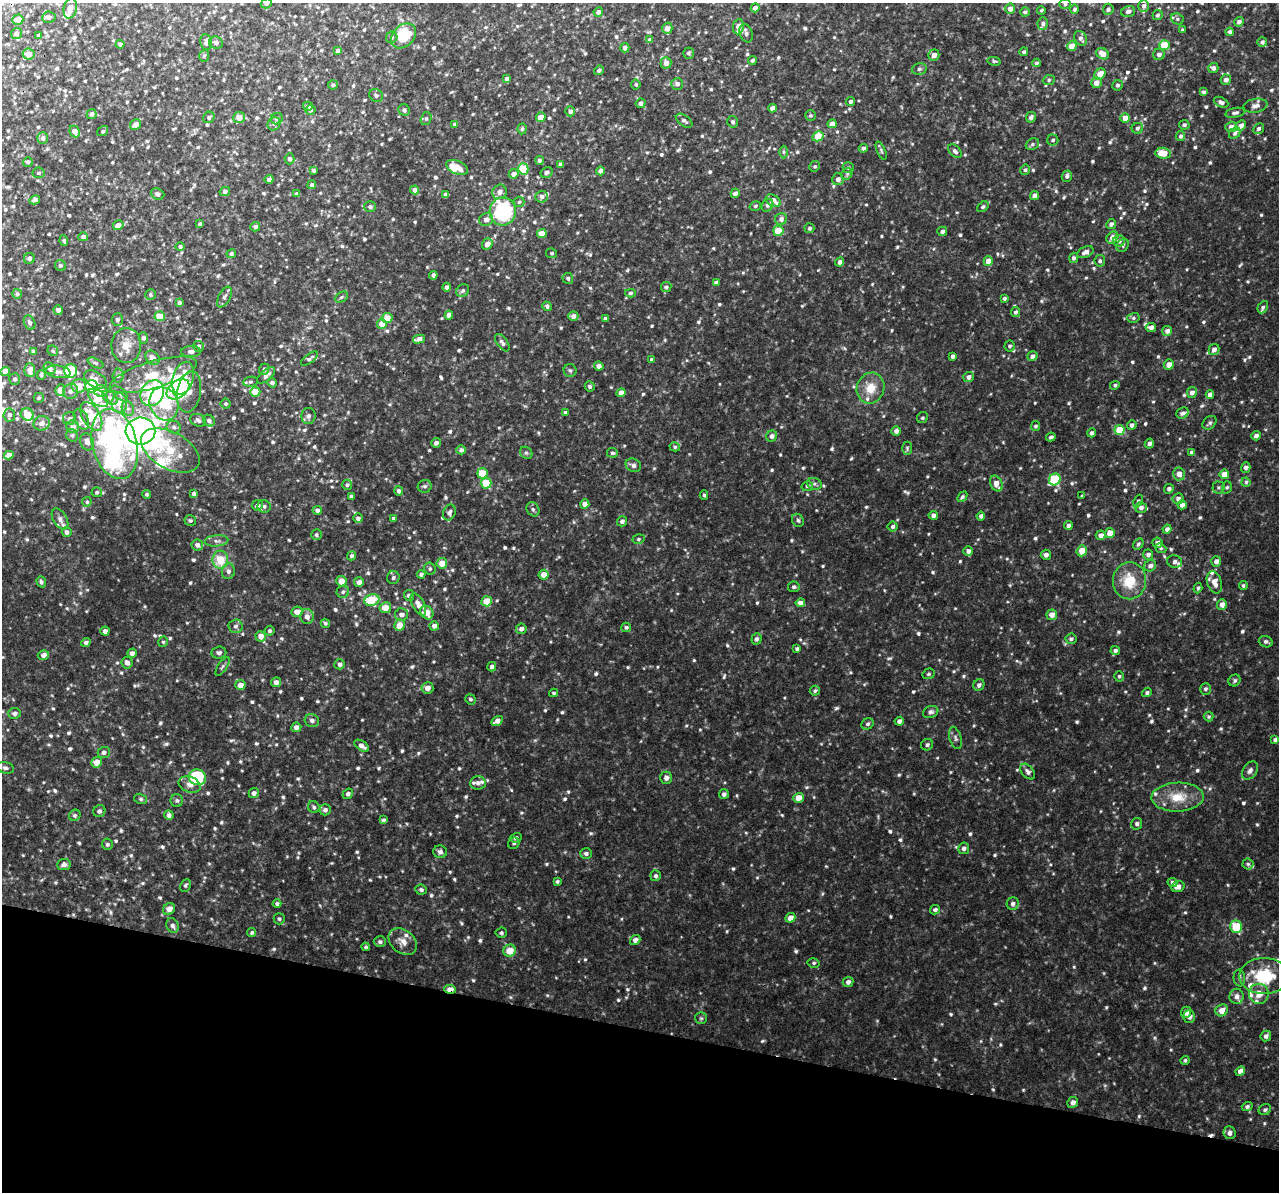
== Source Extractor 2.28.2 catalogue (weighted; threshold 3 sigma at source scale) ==
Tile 15 of 4 x 4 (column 3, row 4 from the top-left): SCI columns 2592-3868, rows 378-1567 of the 5159 x 5407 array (HDU 1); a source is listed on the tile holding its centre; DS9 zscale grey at full resolution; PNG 1281 x 1194 px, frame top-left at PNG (2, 3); each listed source drawn as its Kron ellipse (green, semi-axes under 4 px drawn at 4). Shown black and unused: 14% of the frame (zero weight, under 3 of 4 exposures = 4% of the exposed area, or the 3 px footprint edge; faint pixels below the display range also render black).
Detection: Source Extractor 2.28.2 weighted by HDU 2 'WHT'; one run over the whole footprint, this tile lists its part. Background 0.0149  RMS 0.0048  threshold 0.0218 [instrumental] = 3 sigma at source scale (4.5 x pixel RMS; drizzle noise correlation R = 1.50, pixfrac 1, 0.0396/0.0396 arcsec/px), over >= 5 px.
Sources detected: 989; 9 inside a brighter object's white glare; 1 cosmic-ray / hot-pixel residue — neither listed nor drawn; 36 inside a brighter listed object's ellipse — not listed separately; of the other 943, all 500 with FLUX_AUTO >= 0.811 (the completeness limit of this list) listed and drawn (443 fainter detections not listed), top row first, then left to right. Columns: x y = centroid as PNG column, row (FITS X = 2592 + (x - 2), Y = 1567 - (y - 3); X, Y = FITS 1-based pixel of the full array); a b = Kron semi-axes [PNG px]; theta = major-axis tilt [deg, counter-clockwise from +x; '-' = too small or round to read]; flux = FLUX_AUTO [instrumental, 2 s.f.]
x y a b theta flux
266 3 5 5 - 1.2
1065 4 6 5 - 1
1144 6 6 5 - 1.6
70 8 11 6 79 4.3
755 8 4 4 - 2.2
1010 9 5 5 - 3.3
1074 9 4 4 - 1.1
1108 9 5 5 - 1.1
1041 10 4 4 - 0.82
1128 11 7 5 16 1.7
598 12 5 4 - 1.8
1025 12 5 4 - 1.1
1158 15 5 5 - 1.1
49 17 7 5 9 1.9
1177 19 6 5 - 1.1
18 20 6 5 - 4.3
1239 22 5 4 - 1.6
1043 24 6 5 - 1.3
738 27 7 5 81 4.4
667 28 5 5 - 3.3
1182 30 3 3 - 0.82
1230 32 4 4 - 1.3
746 33 9 6 -71 1.8
16 34 6 5 - 2
38 35 3 3 - 0.82
404 36 14 10 46 19
392 37 6 5 - 1.1
1081 38 8 6 -63 1.9
650 40 4 4 - 2.2
206 42 8 6 -81 2.4
1262 42 5 5 - 1.3
216 43 7 6 - 1.8
120 44 4 4 - 1.1
1165 45 5 5 - 15
1072 46 5 4 - 8.1
625 48 4 4 - 2.3
338 51 4 4 - 1.9
1024 52 4 4 - 0.96
688 53 5 5 - 1.1
28 54 6 5 - 4.4
1103 54 7 5 -29 4.8
1159 54 6 5 - 1.8
934 55 5 5 - 2.8
204 56 6 5 - 1.1
752 60 4 4 - 1
994 61 7 4 -13 0.81
666 63 6 5 - 2.9
1036 63 4 4 - 0.9
1213 68 5 5 - 1.8
919 69 7 5 14 1.2
599 70 5 4 - 1.3
1100 74 6 5 - 5.6
507 79 4 4 - 2.3
1049 80 6 5 - 0.94
1226 80 5 5 - 2
1096 83 5 5 - 3.7
636 84 5 5 - 0.84
677 84 6 6 - 1.7
333 85 5 4 - 1.2
1118 85 5 5 - 1.1
1203 92 4 4 - 1.2
376 95 7 6 - 1.4
850 102 4 4 - 1.1
1221 102 7 5 -24 1.6
641 103 5 4 - 2.1
308 106 5 4 - 1.7
1255 106 12 7 11 2.3
772 108 4 4 - 3.4
311 110 5 5 - 0.95
404 110 6 5 - 1.4
570 111 5 5 - 1.9
1235 113 10 4 11 1.5
92 114 5 4 - 1.8
810 115 5 5 - 0.86
209 117 6 5 - 1.2
239 117 6 5 - 4.5
541 117 5 4 - 3.7
1031 117 5 5 - 1.7
1125 118 5 4 - 5.3
277 119 6 5 - 1.4
426 119 7 5 74 1.1
684 121 9 5 -35 1.4
733 122 6 5 - 1.2
274 124 7 6 - 1.3
455 124 4 4 - 1.1
832 124 5 4 - 3.7
136 125 6 5 - 4
1184 125 5 4 - 0.95
1241 126 6 5 - 2.6
1231 127 6 5 - 2.5
1137 128 6 5 - 1.2
522 129 5 4 - 0.99
1259 129 6 5 - 1.1
75 131 6 5 - 4.2
103 131 6 4 35 0.81
1235 133 6 5 - 1.2
818 136 6 5 - 10
1181 136 5 4 - 1.2
43 138 6 5 - 1.6
1053 140 5 5 - 1.1
1032 144 7 5 22 1.1
863 148 4 4 - 1.5
881 151 9 4 -67 0.93
955 151 8 5 -47 1.5
783 152 6 4 -90 0.91
1163 153 8 5 -4 8.3
289 159 5 5 - 1.4
539 161 4 4 - 1.3
28 162 5 4 - 1.1
561 164 4 4 - 2
815 166 5 5 - 0.84
457 167 11 6 -25 5.1
848 168 5 5 - 1.1
523 169 6 5 - 20
313 170 3 3 - 0.83
1025 170 5 4 - 0.98
600 171 4 4 - 2.8
547 172 6 5 - 1.2
39 173 6 5 - 1.1
514 174 5 4 - 3.1
847 174 6 5 - 0.89
1067 176 5 5 - 1.4
269 179 4 4 - 1.4
838 179 6 5 - 2.3
312 185 4 4 - 1.1
415 190 4 4 - 2.6
225 192 5 4 - 1.6
499 192 7 7 - 2.6
735 193 5 4 - 2.3
157 194 7 5 -20 1.6
297 194 4 4 - 1.8
445 194 4 3 - 0.87
1035 196 5 4 - 3.4
542 197 6 6 - 1.6
35 200 5 4 - 1.7
773 201 8 5 -32 4.7
519 202 5 5 - 0.88
767 205 7 5 57 1.4
755 206 6 4 16 0.86
370 207 6 5 - 1.1
983 207 6 4 36 0.96
503 211 14 13 - 46
486 219 7 6 - 2.3
781 219 6 6 - 1.9
200 224 4 3 - 1.1
1111 224 5 4 - 1.7
118 225 5 4 - 3.7
255 227 5 4 - 1.5
809 228 5 5 - 0.99
778 231 5 5 - 13
942 231 5 4 - 1.5
542 233 5 4 - 6.3
83 237 5 4 - 2
1112 238 6 5 - 4.3
64 241 5 4 - 0.88
1119 241 6 6 - 1.8
487 244 6 5 - 3.3
1122 245 7 5 55 0.93
180 246 4 4 - 1
1085 252 8 5 25 2.5
552 253 5 5 - 0.82
231 254 5 4 - 0.87
29 258 5 5 - 1.5
1074 258 5 4 - 1.3
988 261 5 4 - 5.3
1100 261 5 5 - 1.3
840 262 4 4 - 2.1
60 265 6 5 - 0.85
433 275 4 4 - 1.5
568 278 5 5 - 1
716 282 4 3 - 1.7
447 287 4 4 - 1.5
666 287 5 5 - 1.2
463 291 7 6 - 1.2
630 293 5 4 - 0.9
17 294 5 5 - 0.99
150 295 5 5 - 0.93
224 297 11 6 62 1.5
341 297 7 5 28 0.97
1004 298 4 3 - 1.2
179 303 4 4 - 1
547 306 5 4 - 1.2
1263 307 6 5 - 1.1
58 310 5 4 - 1.9
1015 312 5 4 - 1.1
449 315 4 4 - 3.1
160 316 5 5 - 9
573 316 5 4 - 2.3
387 318 5 5 - 6.1
1133 318 6 5 - 0.94
605 319 4 4 - 1.6
117 320 6 5 - 1.6
30 322 7 5 -64 1.4
382 324 5 5 - 6.4
1151 327 5 4 - 2.4
1167 331 5 5 - 2.2
143 338 5 4 - 1.2
419 339 6 4 14 3
502 343 10 5 -54 1.8
126 346 17 15 88 6.2
198 346 5 5 - 1.6
1009 346 5 5 - 0.99
1214 349 6 5 - 2.3
53 351 5 5 - 0.94
191 351 10 5 1 1.9
34 352 4 4 - 1.6
953 356 4 4 - 1.4
1032 356 5 4 - 2
152 358 8 6 -46 3.4
309 359 10 4 37 1.3
651 359 4 3 - 1
95 363 8 4 -25 0.9
1169 364 5 5 - 3.9
599 366 5 4 - 2.4
50 368 6 5 - 2.3
264 369 6 5 - 1.4
30 370 7 5 -86 3.8
570 370 6 6 - 1.1
5 371 4 4 - 4.1
70 371 7 6 - 24
58 372 12 6 -8 2.3
41 375 5 3 - 0.81
153 375 45 13 17 22
266 375 11 5 40 2
118 376 7 5 86 1.2
969 377 5 5 - 1.9
183 378 17 10 73 11
15 379 6 5 - 1.1
95 379 12 7 -30 4.2
250 382 7 5 7 0.99
272 383 5 4 - 1.6
1115 385 5 4 - 1
79 386 7 6 - 5.7
92 386 6 6 - 27
590 386 5 5 - 1
870 388 15 13 71 8.1
178 389 12 8 36 38
60 390 6 4 84 6.9
71 391 8 7 - 2.4
101 391 7 6 - 3.5
189 392 21 11 80 7.1
255 392 5 4 - 8.9
1192 392 5 5 - 2.2
120 393 10 5 -42 1.4
152 393 13 11 60 24
621 393 4 4 - 4.3
1210 394 4 4 - 2.8
39 398 5 5 - 0.85
98 398 12 7 -38 7.5
110 398 9 5 -40 1.7
119 403 10 8 -87 5.5
164 404 17 14 -66 22
225 404 5 5 - 0.86
128 408 7 6 - 1.6
565 413 4 3 - 1.4
1183 413 6 5 - 1.5
27 414 6 6 - 8.3
9 415 6 5 - 1.5
91 416 15 9 -61 13
308 416 8 7 - 1.6
922 418 6 5 - 0.83
69 419 6 6 - 1.5
81 419 11 6 -64 2.5
198 420 8 6 -23 1.5
209 421 6 5 - 1.7
42 423 8 7 - 2.9
1210 423 8 5 43 1.2
1132 425 5 4 - 1.8
1036 426 5 4 - 1
73 427 6 6 - 3.7
174 427 7 6 - 1.3
1119 430 5 5 - 12
140 431 15 13 7 55
896 431 5 4 - 2.1
1092 433 4 4 - 1.3
72 435 6 5 - 1.1
772 436 6 5 - 2.1
1256 436 5 4 - 2
1051 437 5 3 - 1.1
87 442 8 6 -72 2.8
436 443 5 4 - 1.6
1149 443 5 4 - 1.8
115 444 36 22 -75 59
675 447 5 4 - 0.94
907 448 6 5 - 0.86
170 450 32 18 -29 18
461 450 5 4 - 1.5
1192 452 4 4 - 1.6
526 453 7 5 -42 1.1
612 453 5 4 - 0.91
9 455 5 4 - 3.9
633 465 8 6 -26 1.8
1246 467 5 4 - 1.7
482 473 5 5 - 15
1179 474 6 6 - 3.4
1224 474 5 5 - 4.9
1055 479 6 5 - 29
1246 482 4 4 - 0.86
486 483 5 5 - 13
814 484 7 5 -20 1.2
996 484 8 5 -63 4.1
347 485 5 5 - 1
425 486 7 6 - 1.2
807 486 6 5 - 1
1218 487 6 6 - 0.99
1227 487 6 5 - 0.82
1169 489 5 4 - 1.4
399 491 4 4 - 1.6
97 492 5 5 - 0.94
146 494 4 4 - 0.9
194 494 4 4 - 1.3
704 495 5 3 - 0.81
351 496 4 3 - 1.3
1082 496 4 3 - 0.86
962 497 6 4 47 0.99
1178 499 5 5 - 2.2
1138 501 6 4 66 0.85
87 502 5 4 - 0.89
585 504 4 4 - 3.6
257 505 5 5 - 1.9
1182 505 4 4 - 2.4
264 506 6 6 - 1.4
1141 508 6 5 - 2
533 509 7 6 - 1.2
317 510 5 4 - 1.9
449 513 8 6 68 1.7
933 515 4 4 - 2.1
981 516 4 4 - 1.6
358 518 5 4 - 1.6
393 518 3 3 - 0.85
60 519 11 6 -59 2.1
798 520 7 5 -56 1.1
190 521 6 5 - 0.87
622 521 5 5 - 1.4
893 526 5 5 - 1.3
1068 526 5 4 - 2.4
1167 529 4 4 - 2.1
67 532 5 5 - 1.8
1110 533 5 4 - 5.6
316 535 5 5 - 0.86
1101 535 5 4 - 2.8
638 539 6 5 - 0.81
217 541 12 5 6 1.7
1157 543 5 5 - 2.2
1138 544 6 4 60 0.98
197 545 6 5 - 2.2
1161 548 5 4 - 0.82
968 551 5 5 - 1.9
1082 551 6 5 - 6.1
1046 555 5 5 - 1.7
1148 555 5 5 - 1.6
351 556 4 4 - 1.2
220 560 9 8 - 10
1216 561 5 5 - 2.2
1175 562 8 6 -14 2
442 563 5 5 - 6.9
1150 566 6 5 - 1.9
430 569 6 5 - 1.1
228 571 8 6 76 1.8
421 574 4 4 - 1.2
544 575 5 5 - 4.6
393 578 6 6 - 1.3
341 581 5 5 - 5.3
1130 581 18 16 82 14
41 582 6 4 -70 1.1
359 582 5 5 - 2.9
1214 582 11 7 -71 4.5
1243 585 4 4 - 0.82
794 587 6 5 - 1.2
1198 588 5 4 - 0.91
343 592 6 6 - 1.2
409 595 5 5 - 2.1
372 600 8 6 10 17
486 601 5 5 - 9.3
800 603 5 4 - 3.6
418 604 12 6 -61 4
1222 604 5 5 - 3.1
385 608 6 5 - 6.3
297 612 5 5 - 4.6
427 613 7 6 - 5.8
401 615 6 6 - 2.3
1052 615 5 5 - 3.6
307 617 7 7 - 2.8
325 623 5 4 - 0.81
399 625 5 5 - 5.7
235 626 7 6 - 1.4
434 626 5 4 - 2.4
626 627 5 4 - 1.1
521 629 5 5 - 2.1
105 631 4 4 - 2.2
270 631 5 4 - 1.1
261 636 5 5 - 3.3
757 639 5 5 - 1.4
1071 639 5 5 - 1.2
86 642 5 4 - 1.5
163 642 5 4 - 0.81
1266 642 7 5 -18 1.3
797 649 4 4 - 0.96
1115 651 4 4 - 1.5
132 653 5 4 - 1.7
219 653 7 6 - 1.3
43 655 6 5 - 2.2
127 663 6 5 - 2.1
340 664 5 5 - 1.8
222 667 11 4 56 1.1
492 667 4 4 - 1.6
929 674 6 5 - 0.85
1119 676 5 5 - 0.93
1235 680 6 5 - 1.1
276 682 5 5 - 2.1
240 685 5 5 - 3.6
979 685 6 5 - 1.5
427 688 6 5 - 3.4
1205 689 6 5 - 1.2
815 691 5 5 - 0.94
554 693 4 3 - 0.88
1147 693 5 4 - 1.1
470 699 5 4 - 0.9
931 712 8 6 20 1.4
15 713 6 5 - 1.7
1209 717 5 5 - 0.85
312 720 7 6 - 1.7
497 721 6 4 31 2.8
899 721 4 4 - 1.7
868 724 6 5 - 1.2
296 727 5 4 - 2.1
955 738 11 6 -73 1.4
1275 740 4 4 - 1.2
927 745 6 5 - 1.2
362 746 8 4 -35 2.6
104 752 6 5 - 1.3
97 762 5 5 - 5.3
5 768 9 5 -15 1.5
1250 771 10 7 56 1.9
1028 772 9 5 -49 1.8
197 777 9 8 - 31
666 778 6 6 - 2.5
478 783 7 7 - 1.7
190 784 11 7 -20 2.9
254 793 5 4 - 1.6
348 794 5 5 - 1.7
724 794 5 5 - 1.5
1178 797 26 14 2 11
798 798 5 5 - 5.7
141 799 6 5 - 0.94
177 801 6 6 - 1.2
314 807 6 5 - 0.96
325 810 5 5 - 1.6
99 811 6 6 - 1.5
75 815 6 5 - 0.98
169 815 5 4 - 1.5
383 820 4 4 - 1.2
1137 824 6 5 - 1.2
516 838 5 5 - 1.3
514 843 6 5 - 0.97
107 844 6 5 - 0.96
964 848 6 5 - 1.9
440 852 7 6 - 1.4
586 853 6 5 - 1.5
64 864 7 5 7 1.9
1248 864 5 5 - 0.89
656 876 5 5 - 1.2
557 881 4 4 - 0.84
1172 882 5 4 - 1.5
185 885 6 5 - 0.84
1178 887 7 5 20 2.6
421 890 6 5 - 1.3
277 904 4 4 - 1
1013 904 6 6 - 1.7
169 909 6 5 - 3.1
935 910 5 4 - 1.3
790 918 5 4 - 3.2
279 919 6 5 - 0.95
172 925 7 6 - 1.6
1236 927 6 5 - 19
252 933 5 4 - 0.99
501 933 5 5 - 1
635 940 5 4 - 2.2
380 942 6 5 - 1.2
403 942 15 11 -38 4.5
366 947 4 4 - 0.93
510 951 6 5 - 7.6
814 963 6 4 -12 0.83
1264 976 25 18 0 22
1239 978 8 5 -83 1.3
848 982 5 5 - 1.8
450 989 6 4 -6 6.2
1259 994 10 10 - 4.6
1237 996 8 7 - 2.4
1222 1010 6 5 - 4.5
1186 1012 5 5 - 2.4
1189 1016 6 6 - 2.4
701 1018 6 6 - 0.86
1266 1036 5 5 - 1.5
1185 1060 4 4 - 0.89
1240 1071 5 4 - 2.8
1073 1102 6 5 - 2.1
1247 1106 5 4 - 1.1
1265 1110 6 5 - 1.1
1229 1133 6 6 - 1.9
Overlapping masked pixels (flux is a lower limit): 3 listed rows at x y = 18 20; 818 136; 450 989
Isophote crosses this tile's border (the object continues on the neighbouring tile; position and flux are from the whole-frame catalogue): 3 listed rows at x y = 266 3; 70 8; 18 20